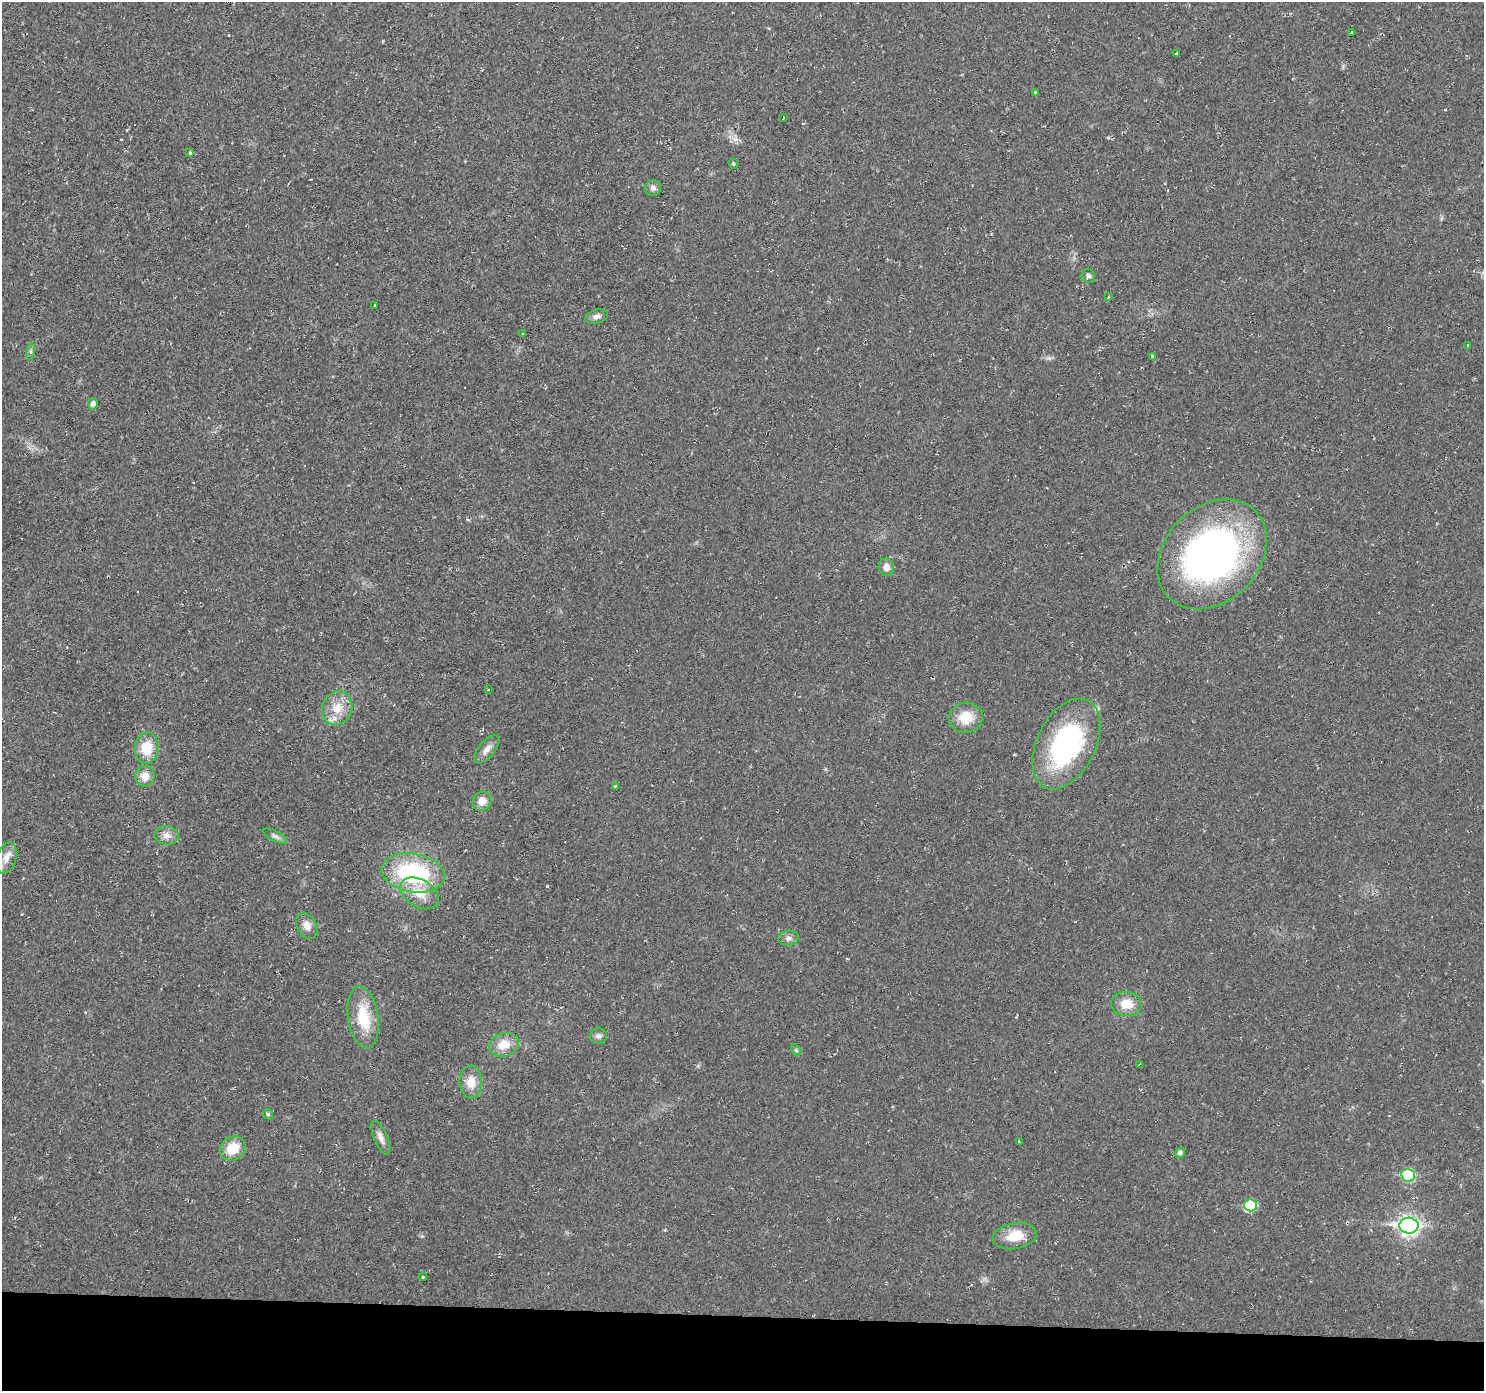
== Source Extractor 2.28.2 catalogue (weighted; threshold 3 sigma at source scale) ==
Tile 8 of 3 x 3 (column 2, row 3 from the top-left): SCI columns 1484-2965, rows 103-1491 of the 4448 x 4473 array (HDU 1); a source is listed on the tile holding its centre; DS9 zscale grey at full resolution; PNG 1486 x 1393 px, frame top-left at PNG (2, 2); each listed source drawn as its Kron ellipse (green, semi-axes under 4 px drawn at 4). Shown black and unused: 5% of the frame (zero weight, under 2 of 3 exposures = <1% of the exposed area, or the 3 px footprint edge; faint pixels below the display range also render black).
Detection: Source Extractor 2.28.2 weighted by HDU 2 'WHT'; one run over the whole footprint, this tile lists its part. Background 0.0201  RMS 0.006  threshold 0.0269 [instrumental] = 3 sigma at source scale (4.5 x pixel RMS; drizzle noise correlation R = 1.50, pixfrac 1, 0.05/0.05 arcsec/px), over >= 5 px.
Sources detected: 54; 3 cosmic-ray / hot-pixel residue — neither listed nor drawn; the other 51 listed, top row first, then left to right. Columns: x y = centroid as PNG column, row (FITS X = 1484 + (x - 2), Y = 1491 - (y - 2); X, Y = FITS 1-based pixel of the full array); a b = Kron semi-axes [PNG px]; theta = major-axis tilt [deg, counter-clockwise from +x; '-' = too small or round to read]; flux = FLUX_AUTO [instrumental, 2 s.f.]
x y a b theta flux
1352 33 3 3 - 2.4
1177 54 4 3 - 4.6
1035 92 3 3 - 0.74
783 118 3 2 - 1.1
190 153 3 3 - 9.9
734 164 5 3 - 0.58
653 188 8 8 - 2.1
1088 276 7 6 - 1.5
1108 297 3 3 - 0.95
375 305 3 2 - 0.91
597 316 11 6 14 2.6
522 334 3 3 - 1.3
1467 346 3 3 - 1
31 352 8 4 83 1.3
1152 356 4 3 - 3
93 404 5 5 - 2.4
1212 554 61 47 46 230
886 567 9 7 -75 4.1
488 689 3 2 - 0.64
337 708 17 14 66 11
966 718 17 15 4 13
1066 744 48 29 64 93
147 748 15 12 86 13
487 749 17 8 50 4.1
145 776 10 9 - 6.4
615 786 3 3 - 0.45
482 801 10 9 - 5.3
167 835 12 9 -6 4
275 836 13 5 -26 1.9
7 858 16 9 73 4.7
413 873 32 19 -9 66
419 893 20 13 -31 11
307 926 14 9 -62 4.5
788 938 11 7 3 2.3
1127 1004 15 12 -6 9.3
363 1017 31 15 -80 21
598 1036 8 7 - 2.1
504 1045 15 11 19 9.5
796 1050 6 4 -56 0.79
1140 1065 4 3 - 0.73
471 1082 16 11 -89 8.3
268 1114 6 4 -47 0.88
381 1137 18 6 -66 3.8
1019 1142 3 3 - 0.7
233 1148 13 11 33 12
1180 1153 5 5 - 1.7
1408 1175 7 6 - 38
1250 1205 6 6 - 28
1409 1226 9 8 - 260
1015 1236 22 13 10 13
423 1277 4 3 - 0.54
Overlapping masked pixels (flux is a lower limit): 1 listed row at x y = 1140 1065
Unlisted compact peaks at least as high as the median listed source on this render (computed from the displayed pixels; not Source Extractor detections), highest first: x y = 547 886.